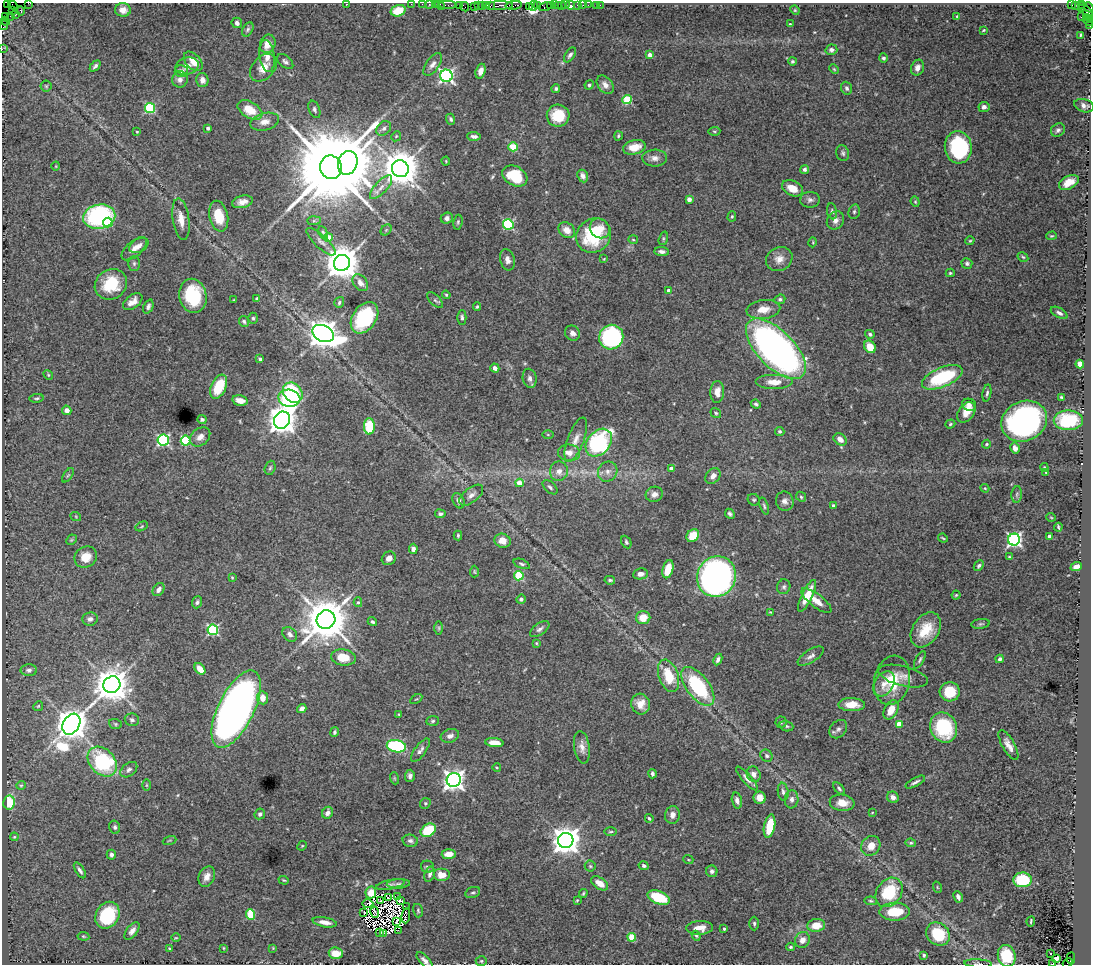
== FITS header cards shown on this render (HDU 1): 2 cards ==
NAXIS1  =                 1089
NAXIS2  =                  962

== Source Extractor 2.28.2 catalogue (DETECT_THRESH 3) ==
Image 1089 x 962 px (HDU 1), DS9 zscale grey, 1 PNG px = 1 image px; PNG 1093 x 966 px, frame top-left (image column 1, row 962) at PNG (2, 3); each listed source drawn as its Kron ellipse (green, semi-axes under 4 px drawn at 4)
Background 1.16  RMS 0.036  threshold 0.109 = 3 sigma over >= 5 px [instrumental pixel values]
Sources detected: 448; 12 with non-positive FLUX_AUTO (blend fragments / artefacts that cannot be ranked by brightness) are neither listed nor drawn; the other 436 listed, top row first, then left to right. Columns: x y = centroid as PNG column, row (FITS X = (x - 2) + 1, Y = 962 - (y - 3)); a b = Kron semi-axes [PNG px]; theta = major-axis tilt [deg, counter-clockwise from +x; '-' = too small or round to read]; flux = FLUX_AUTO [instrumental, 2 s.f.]
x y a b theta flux
7 3 2 2 - 21
28 3 4 2 - 170
346 4 3 2 - 110
411 4 2 2 - 27
422 4 2 2 - 50
429 4 2 2 - 38
435 4 2 2 - 55
13 5 5 2 - 77
440 5 5 3 - 200
448 5 8 2 0 100
487 5 3 2 - 53
514 5 8 3 6 200
537 5 4 3 - 89
551 5 4 2 - 160
554 5 3 2 - 39
558 5 2 2 - 73
566 5 3 2 - 47
570 5 5 3 - 34
578 5 3 3 - 92
583 5 2 2 - 18
588 5 2 2 - 12
596 5 2 2 - 8.2
600 5 2 2 - 16
1071 5 3 2 - 460
1081 5 2 2 - 8.9
459 6 2 2 - 64
474 6 2 2 - 58
478 6 3 2 - 120
482 6 3 2 - 99
490 6 3 2 - 210
499 6 14 3 2 1100
529 6 3 2 - 55
533 6 5 3 - 250
562 6 3 3 - 150
1075 6 4 3 - 40
465 7 5 2 - 130
545 7 7 4 16 490
1089 7 6 3 -51 190
1081 9 2 2 - 36
13 10 4 3 - 180
123 10 8 6 -3 17
795 10 5 4 - 2.7
21 11 4 3 - 240
398 11 8 5 17 56
1086 11 10 3 -52 630
15 15 3 2 - 120
10 16 2 2 - 88
6 17 3 2 - 120
957 17 4 3 - 3.4
1081 17 2 2 - 78
1086 17 2 2 - 230
1089 18 4 3 - 210
5 21 4 2 - 260
1088 21 5 3 - 490
237 23 5 5 - 9.1
790 24 3 3 - 2.3
4 25 5 3 - 250
1090 26 3 2 - 180
248 29 8 5 61 5.4
983 30 3 3 - 2.3
1080 35 3 2 - 2.4
268 44 9 7 69 29
2 49 2 2 - 42
831 50 6 5 - 8.7
570 55 8 4 56 6.9
650 55 4 4 - 22
267 56 16 7 -83 21
883 58 4 4 - 5.7
193 61 11 7 -47 29
792 61 4 4 - 4.6
285 62 9 5 -42 7.4
433 64 13 6 55 14
95 66 6 3 47 5.8
187 66 12 8 17 15
264 68 16 11 47 33
917 68 8 6 68 13
834 69 5 3 - 2.6
181 71 6 6 - 18
481 71 7 5 72 16
446 76 6 6 - 610
180 79 8 7 - 12
202 80 7 6 - 14
589 85 5 4 - 4.7
605 85 10 7 -52 15
46 86 5 5 - 3.4
556 88 4 4 - 4.8
847 88 6 5 - 6.8
627 100 5 4 - 130
1084 106 10 6 -16 10
984 107 5 5 - 8.6
150 108 5 5 - 210
314 109 9 5 -68 7.4
250 110 13 8 -30 54
558 116 11 11 - 76
451 119 5 4 - 5.3
265 122 14 8 14 21
208 128 3 3 - 6.7
384 128 8 6 44 8.4
1058 130 7 6 - 7.2
714 131 6 4 4 3.2
137 132 3 2 - 2.2
396 136 5 4 - 2.7
474 136 6 4 -5 8.8
618 136 4 4 - 3.7
513 147 4 4 - 100
634 147 11 7 12 40
958 147 16 13 -85 230
843 153 8 6 -73 5.9
655 158 12 8 2 16
446 161 4 4 - 2.5
348 163 12 9 70 11000
56 166 5 3 - 1.9
331 167 12 11 - 47000
400 169 8 8 - 6800
805 169 4 4 - 6.5
515 176 13 9 -29 90
583 176 6 5 - 11
1069 182 10 6 27 29
381 187 15 6 47 18
792 188 11 7 -25 32
689 199 4 4 - 14
810 200 10 8 4 9.9
242 202 10 6 13 18
915 202 5 4 - 2.9
832 211 8 5 -81 5.8
854 212 7 5 75 5
219 216 15 9 -78 60
732 216 5 4 - 3.7
99 217 16 12 10 420
447 218 6 5 - 7.4
181 219 21 8 -82 30
835 220 9 8 - 12
314 221 7 4 1 4.4
108 222 5 4 - 120
458 222 7 4 81 4
508 224 5 5 - 260
600 228 10 9 - 24
386 230 6 4 45 4
567 230 9 7 -40 24
323 232 6 4 -62 3.9
594 236 18 16 43 160
1051 236 5 4 - 2.7
328 237 4 4 - 40
663 238 7 4 72 3.7
633 240 5 4 - 2.7
970 241 4 4 - 2.8
321 242 19 6 -43 14
813 242 5 3 - 2.1
139 245 10 6 29 11
134 249 15 7 41 19
662 251 7 4 -6 9.1
1023 257 6 4 -30 3.6
604 259 3 3 - 2.1
779 259 13 11 31 23
507 260 11 7 -74 12
134 263 7 5 -90 5.8
342 263 8 8 - 6300
967 263 5 5 - 5.6
950 273 4 4 - 3.3
360 283 9 6 -51 15
111 284 17 14 34 88
669 291 4 4 - 16
446 295 4 3 - 3.3
193 296 17 13 -79 140
257 299 4 3 - 4.4
780 299 5 4 - 4.8
234 300 4 2 - 1.7
435 300 10 5 -44 5.9
133 302 11 6 37 18
339 302 5 4 - 4.7
148 307 7 5 67 6.8
477 307 4 3 - 3.3
763 309 17 9 6 31
1059 313 9 4 -29 8.7
253 318 5 4 - 4
365 318 17 11 55 170
462 318 7 4 -89 6.2
244 321 6 5 - 4
323 333 11 8 -26 3500
572 333 8 7 - 11
870 334 5 4 - 5.5
611 337 12 12 - 380
870 347 7 5 -53 43
776 349 38 18 -45 1200
260 359 3 3 - 6.1
1080 364 4 4 - 52
495 368 4 4 - 10
48 375 5 4 - 2.9
942 377 22 9 23 170
530 378 10 7 -79 11
774 382 19 7 0 31
219 387 13 7 66 82
717 392 11 6 88 22
293 393 11 8 -48 210
987 393 9 4 80 5.7
1061 397 3 3 - 3
37 398 7 4 7 4
289 398 11 8 -12 220
240 401 8 5 -13 20
756 404 5 4 - 4.9
969 405 7 6 - 9.5
67 410 5 4 - 16
966 412 11 7 54 32
716 413 5 4 - 3.6
202 419 4 4 - 5.3
282 420 9 7 62 3500
1068 420 14 10 1 140
1024 421 23 20 24 690
950 424 5 4 - 3.1
369 426 8 5 90 120
780 431 4 4 - 4.3
548 435 5 3 - 2.2
200 437 11 8 39 16
840 439 7 5 -37 20
163 440 6 5 - 370
576 440 23 8 70 25
186 441 5 5 - 180
599 443 15 11 49 340
987 444 4 3 - 2.9
1015 448 5 4 - 9.5
569 453 11 8 -6 20
1044 467 4 3 - 3
270 468 7 5 72 4.7
671 468 4 4 - 16
559 471 10 9 - 19
608 472 10 9 - 17
1046 472 4 4 - 2.8
68 475 8 4 54 3.8
713 476 8 6 47 14
519 483 4 4 - 32
550 487 9 5 -42 6.6
985 488 4 4 - 2.4
654 494 8 7 - 13
1017 494 8 5 84 4.9
471 495 14 7 39 13
801 497 5 4 - 3.8
754 500 6 5 - 4.1
458 501 8 5 -66 8.8
785 501 9 9 - 12
764 506 9 4 -72 4.8
833 506 4 3 - 4.8
440 514 5 4 - 5.9
730 514 5 4 - 6
76 517 5 3 - 2.4
1051 517 5 3 - 1.9
142 526 6 4 31 3.1
1058 527 4 2 - 3.2
458 535 5 3 - 3.6
693 536 7 5 45 54
1049 536 3 3 - 9
943 538 5 2 - 2.7
71 540 6 4 44 3.2
1014 540 6 6 - 620
503 541 8 7 - 26
626 542 6 4 -64 4.5
413 549 5 4 - 11
86 557 11 10 - 36
1009 557 3 3 - 2.6
389 558 7 6 - 14
522 564 9 4 -22 5.2
979 566 6 4 48 5.2
1076 567 6 4 22 18
668 569 9 5 74 54
474 572 6 3 87 2.8
640 574 7 5 8 12
519 576 5 4 - 140
232 577 3 3 - 2.2
716 577 20 19 - 1300
610 580 5 3 - 6.1
784 587 7 6 - 6
158 590 7 5 54 10
956 595 4 4 - 2.9
807 596 17 5 64 47
521 599 5 4 - 5.6
816 601 18 6 -38 29
197 602 6 5 - 5.7
358 602 5 4 - 3.6
770 612 4 3 - 2.1
643 618 7 6 - 36
90 619 7 6 - 11
326 620 9 9 - 11000
372 622 5 3 - 4.2
981 624 9 5 8 4.4
439 628 7 4 -90 4.1
540 629 11 5 36 8.8
213 630 5 5 - 290
926 630 19 13 57 61
290 634 8 6 -42 12
536 643 4 3 - 2.8
811 656 15 6 32 12
344 657 12 8 -7 47
718 659 6 4 64 7.8
1000 659 4 3 - 6.9
920 660 9 4 63 5.1
200 669 6 4 -51 28
29 670 8 6 -1 7.3
668 676 17 9 -71 70
903 676 25 10 -14 24
892 680 25 18 78 79
884 684 14 9 59 22
112 685 9 8 - 5800
698 686 23 11 -52 220
950 692 10 9 - 66
263 698 6 5 - 22
416 699 7 3 30 2.3
640 704 10 9 - 28
852 705 13 6 -1 32
38 706 5 4 - 2.9
236 709 42 18 64 2000
302 709 5 4 - 11
891 710 10 6 62 31
399 714 4 3 - 2
132 720 7 6 - 6.5
433 721 6 5 - 4.4
781 722 5 5 - 4
71 724 11 8 59 4900
115 724 6 5 - 3.9
899 724 4 4 - 44
786 726 7 5 -19 4.6
944 727 15 13 -68 170
838 729 10 7 48 10
334 732 5 4 - 4.6
450 736 9 6 19 12
494 743 9 4 -6 27
1008 745 17 6 -60 19
396 746 9 6 -10 210
582 747 16 7 -81 18
420 750 14 5 54 9.1
766 756 6 5 - 5.9
102 762 17 12 -47 260
497 768 4 3 - 2.1
129 770 9 6 39 9.9
652 774 4 3 - 6.8
754 774 8 7 - 13
410 776 6 5 - 9
394 778 6 4 -71 3.2
747 778 15 4 -48 12
454 780 7 7 - 1600
915 782 11 3 28 7.1
21 785 4 4 - 2.6
146 785 6 4 90 2.8
839 788 7 4 -49 5
783 792 9 5 -82 7.2
893 797 6 5 - 12
760 798 6 6 - 22
792 799 9 7 84 11
737 801 8 5 -76 9.8
9 803 7 6 - 81
425 803 6 5 - 4
842 803 12 8 -7 30
327 813 6 5 - 11
872 813 4 2 - 1.6
260 814 5 5 - 6
672 815 9 7 83 13
649 818 4 3 - 3.7
770 826 12 5 79 81
115 827 6 5 - 5.4
428 830 8 6 34 93
611 832 6 3 1 3.2
14 837 4 4 - 2.5
169 840 7 3 19 2.6
566 840 7 7 - 3500
410 841 8 6 -13 7
911 843 5 4 - 3.4
302 846 5 4 - 2.7
871 846 10 9 - 27
449 854 7 5 4 27
111 855 5 4 - 7.5
688 859 5 3 - 2.4
590 866 5 5 - 3.9
644 866 5 4 - 5.8
427 867 6 6 - 5.9
80 870 9 4 -57 7.6
712 871 6 5 - 7.6
430 874 8 5 73 7.8
442 875 8 6 0 25
207 877 10 7 64 16
284 880 5 4 - 2.9
1022 880 9 7 -3 140
600 883 9 5 -34 24
391 884 15 4 12 8
398 884 11 4 3 6.7
937 887 5 3 - 2.2
473 892 7 5 22 4.9
889 892 16 12 53 120
371 893 6 5 - 33
583 893 4 3 - 3
398 897 3 2 - 5.5
958 897 6 4 -64 9.3
388 898 3 2 - 0.84
659 898 12 6 -21 120
400 900 3 2 - 5.3
577 900 3 2 - 2.3
381 901 3 2 - 3.1
871 901 6 4 -10 3.8
368 904 5 2 - 2.8
406 907 3 2 - 3
418 911 7 4 -75 3.9
375 912 6 2 -78 5.4
895 912 15 9 1 85
363 913 3 2 - 4.1
251 914 5 4 - 100
107 915 14 11 58 160
406 916 7 2 85 0.55
1031 921 5 2 - 3.2
325 922 12 5 -11 19
397 922 4 2 - 4.4
754 924 7 4 -90 4.8
816 925 9 6 7 36
700 928 13 7 3 25
724 929 3 3 - 4.2
398 930 2 2 - 36
132 931 10 5 52 12
380 932 3 3 - 5.5
384 933 3 2 - 0.87
938 934 13 10 -39 100
83 936 6 4 -8 2.9
696 936 5 4 - 3.3
632 937 4 4 - 77
176 938 4 3 - 1.9
802 940 8 7 - 16
791 947 4 3 - 3.5
169 948 3 2 - 2.7
223 948 4 2 - 1.8
273 948 4 4 - 2
336 953 7 5 -5 37
1050 954 3 3 - 7.1
924 955 3 3 - 4.1
1007 956 11 9 -76 86
1057 958 4 3 - 27
1071 958 5 3 - 510
425 960 10 5 -47 10
481 961 5 4 - 3.6
1068 963 5 3 - 750
978 964 14 4 -4 5.5
1053 964 3 2 - 1.5
At the frame edge (FLAGS 8, measured only in part): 19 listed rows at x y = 7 3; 28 3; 346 4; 411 4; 422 4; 429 4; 435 4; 13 5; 440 5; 1089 18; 1088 21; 4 25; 1090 26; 2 49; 1007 956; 425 960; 1068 963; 978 964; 1053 964
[12 non-positive-flux detections neither listed nor drawn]